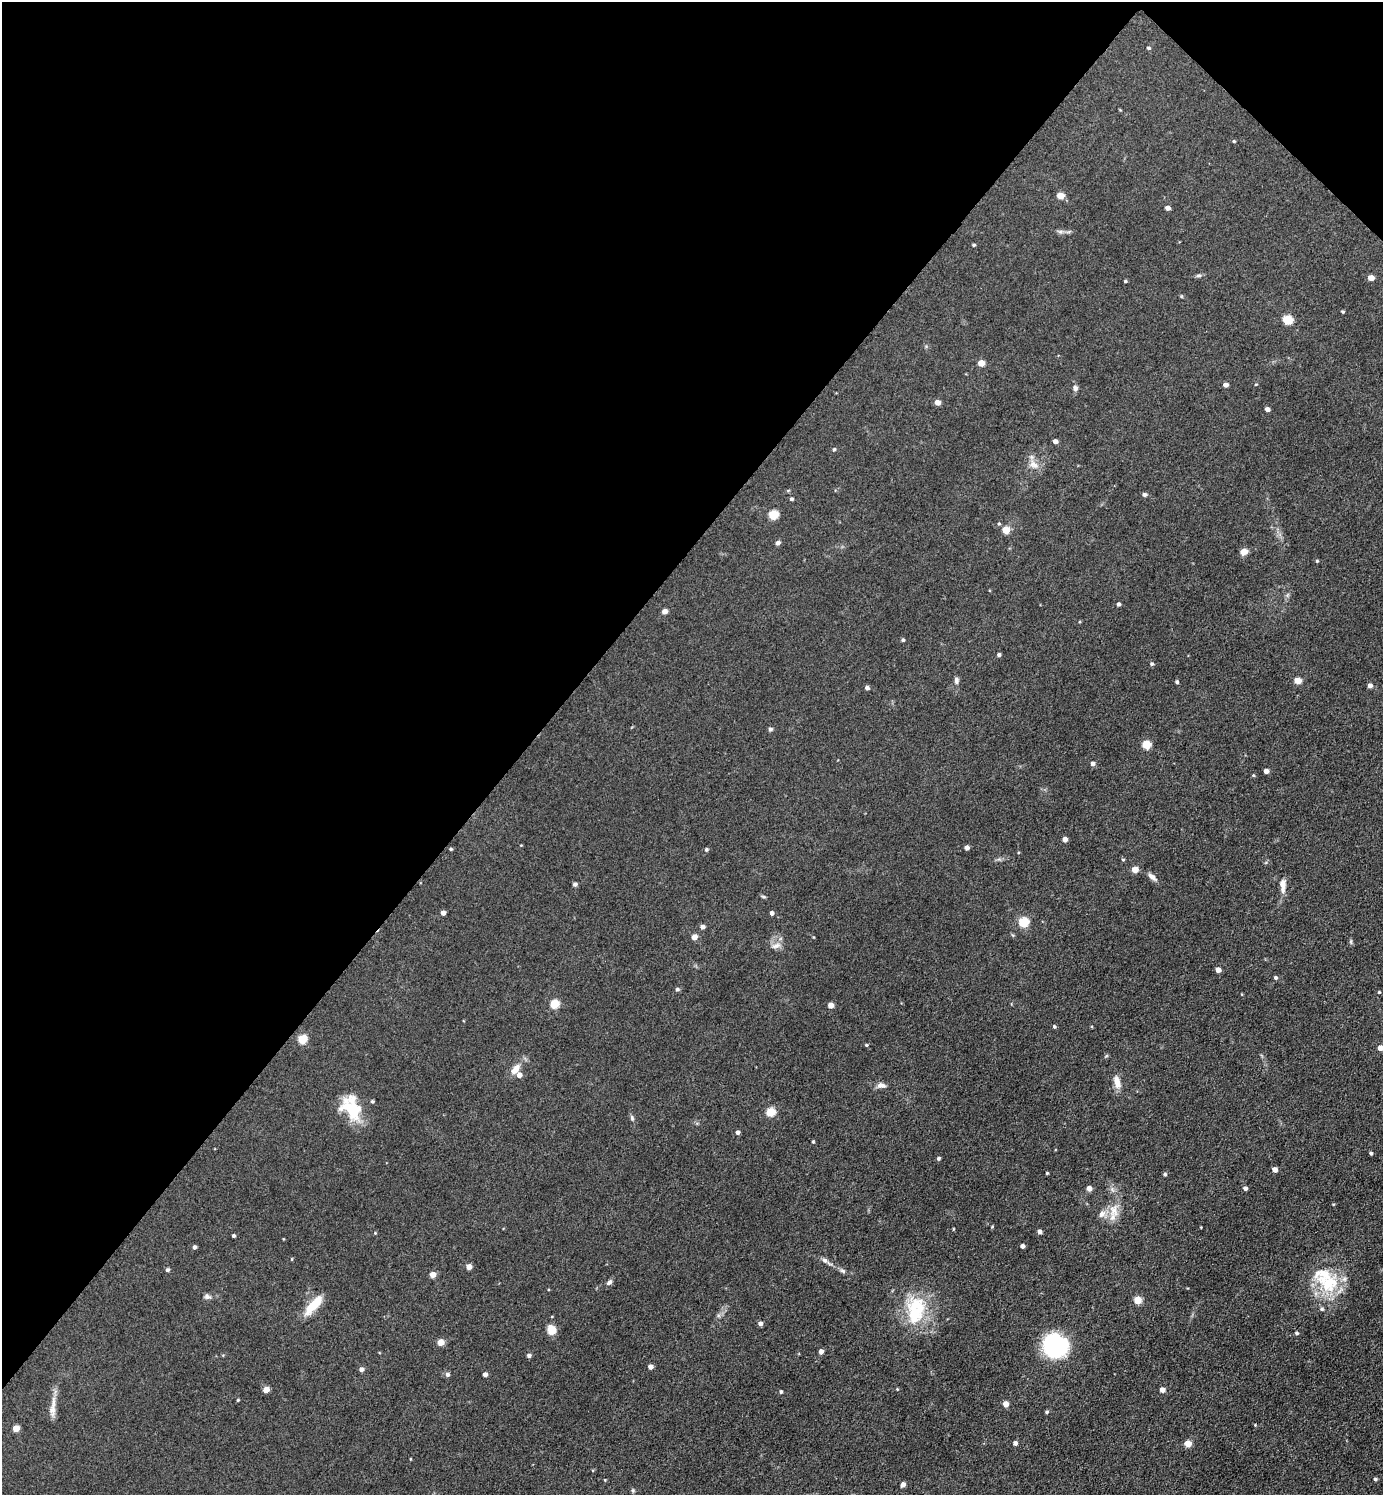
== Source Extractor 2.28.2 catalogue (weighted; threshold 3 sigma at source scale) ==
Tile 2 of 4 x 4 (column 2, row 1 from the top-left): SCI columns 1681-3061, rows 4483-5975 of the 5979 x 5977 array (HDU 1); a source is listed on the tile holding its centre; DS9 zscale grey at full resolution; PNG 1385 x 1497 px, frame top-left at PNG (2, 2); no overlay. Shown black and unused: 40% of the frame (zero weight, under 3 of 5 exposures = <1% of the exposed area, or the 3 px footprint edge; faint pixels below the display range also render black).
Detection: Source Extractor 2.28.2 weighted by HDU 2 'WHT'; one run over the whole footprint, this tile lists its part. Background 0.0607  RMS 0.0073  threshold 0.0326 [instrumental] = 3 sigma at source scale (4.5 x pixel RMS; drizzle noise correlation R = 1.50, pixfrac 1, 0.05/0.05 arcsec/px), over >= 5 px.
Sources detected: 135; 5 inside a brighter listed object's ellipse — not listed separately; the other 130 listed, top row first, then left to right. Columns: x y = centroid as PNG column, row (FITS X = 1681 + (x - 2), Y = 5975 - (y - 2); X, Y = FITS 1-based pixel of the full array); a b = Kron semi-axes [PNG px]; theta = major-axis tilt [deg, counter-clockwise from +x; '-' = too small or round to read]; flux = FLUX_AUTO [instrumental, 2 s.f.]
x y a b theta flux
1148 48 5 4 - 1
1234 141 4 3 - 0.72
1060 196 5 4 - 9.4
1168 208 4 4 - 3
974 245 4 3 - 0.88
1199 275 9 4 1 1.4
1371 278 5 4 - 6.5
1125 281 4 3 - 0.87
1343 312 4 3 - 0.86
1287 320 6 5 - 30
981 363 5 4 - 7.9
1256 384 4 3 - 0.54
1226 385 5 4 - 2.8
1075 388 7 6 - 2.2
937 402 5 4 - 4.8
1267 409 4 4 - 2.9
1055 441 4 4 - 2.9
834 449 4 4 - 0.86
1032 464 12 7 77 4.5
1144 494 5 5 - 1.8
791 499 4 4 - 1.2
773 515 5 5 - 31
999 524 4 4 - 0.83
1006 530 5 5 - 14
778 543 5 4 - 2.5
1244 552 7 6 - 5.3
1317 561 4 3 - 0.75
1118 604 4 4 - 1.6
665 611 4 4 - 4
903 640 4 4 - 1.2
999 655 4 4 - 1.4
1152 664 5 5 - 1.2
956 680 8 5 -86 2.1
1298 680 5 4 - 10
1177 682 4 3 - 1.3
1370 685 5 5 - 2.7
867 688 4 4 - 2.2
770 729 6 4 -2 1.3
1146 744 5 5 - 22
1092 764 5 5 - 2.3
1266 771 4 4 - 3.2
1253 775 4 3 - 0.66
1065 839 4 4 - 4.1
967 848 4 4 - 3
451 849 4 3 - 0.99
706 850 5 4 - 1.2
1123 860 4 3 - 0.68
1135 870 5 4 - 8.9
1152 877 14 6 -39 3.2
575 884 4 4 - 1.9
1283 885 19 7 -89 5.3
764 897 7 3 -19 0.98
443 913 4 4 - 3.2
772 913 4 4 - 2.2
1023 922 5 5 - 38
702 927 5 4 - 2.7
694 937 5 4 - 5.8
776 946 14 7 19 3.8
1218 970 4 4 - 4.5
1275 977 5 4 - 1.3
677 989 5 5 - 1.4
1379 992 4 3 - 0.64
554 1004 5 5 - 28
830 1005 4 4 - 5.4
1054 1026 5 4 - 0.92
302 1039 5 5 - 29
866 1045 4 3 - 0.76
1380 1048 4 4 - 4.8
515 1069 14 8 54 6.2
1117 1082 16 8 -73 6.2
881 1085 11 7 -4 3.3
372 1101 4 4 - 1
352 1109 30 18 -44 27
770 1112 5 5 - 25
632 1118 8 5 -80 1.4
738 1132 4 4 - 2.2
813 1142 3 3 - 0.79
1371 1153 4 4 - 1.1
938 1158 4 4 - 1.3
1275 1169 4 4 - 4.4
1047 1173 3 3 - 0.67
1165 1174 4 4 - 1.1
1089 1188 4 4 - 4.7
1245 1188 4 4 - 2.3
1114 1210 19 12 -77 9.6
1102 1214 11 8 35 4.1
953 1229 4 2 - 0.49
1039 1231 4 4 - 2.7
375 1233 4 3 - 0.54
233 1236 3 3 - 1.3
1022 1246 4 4 - 2.6
194 1247 4 4 - 1.8
825 1260 8 6 -41 2.1
469 1267 4 4 - 5.8
167 1270 4 4 - 1.6
843 1271 9 5 -27 1.7
433 1275 4 4 - 7
609 1282 8 5 42 1.9
1329 1283 31 24 41 33
207 1297 9 6 -8 2.1
1137 1300 5 5 - 15
314 1305 28 9 48 15
914 1314 47 23 -87 35
760 1323 4 4 - 2.6
551 1330 11 9 -71 7.2
1297 1333 5 4 - 1.2
441 1342 4 4 - 12
1055 1345 25 23 -20 60
821 1351 4 4 - 2.9
529 1356 5 4 - 1.8
650 1367 4 4 - 3.9
361 1369 4 4 - 2.8
447 1374 6 5 - 1.8
485 1374 4 4 - 2.7
897 1389 4 3 - 0.6
266 1390 5 4 - 8.4
1162 1390 4 4 - 3.9
781 1392 4 4 - 1.2
238 1400 4 3 - 0.64
1006 1404 4 4 - 7
52 1410 16 8 -83 4.9
1047 1412 5 4 - 1.1
1255 1425 3 3 - 0.59
16 1428 5 4 - 11
1015 1443 4 4 - 2.3
1188 1444 5 4 - 10
1375 1479 4 4 - 1.2
605 1480 4 3 - 0.56
903 1484 4 4 - 3.2
633 1490 6 5 - 1.2
Isophote crosses this tile's border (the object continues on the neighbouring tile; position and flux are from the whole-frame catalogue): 1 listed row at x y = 1380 1048